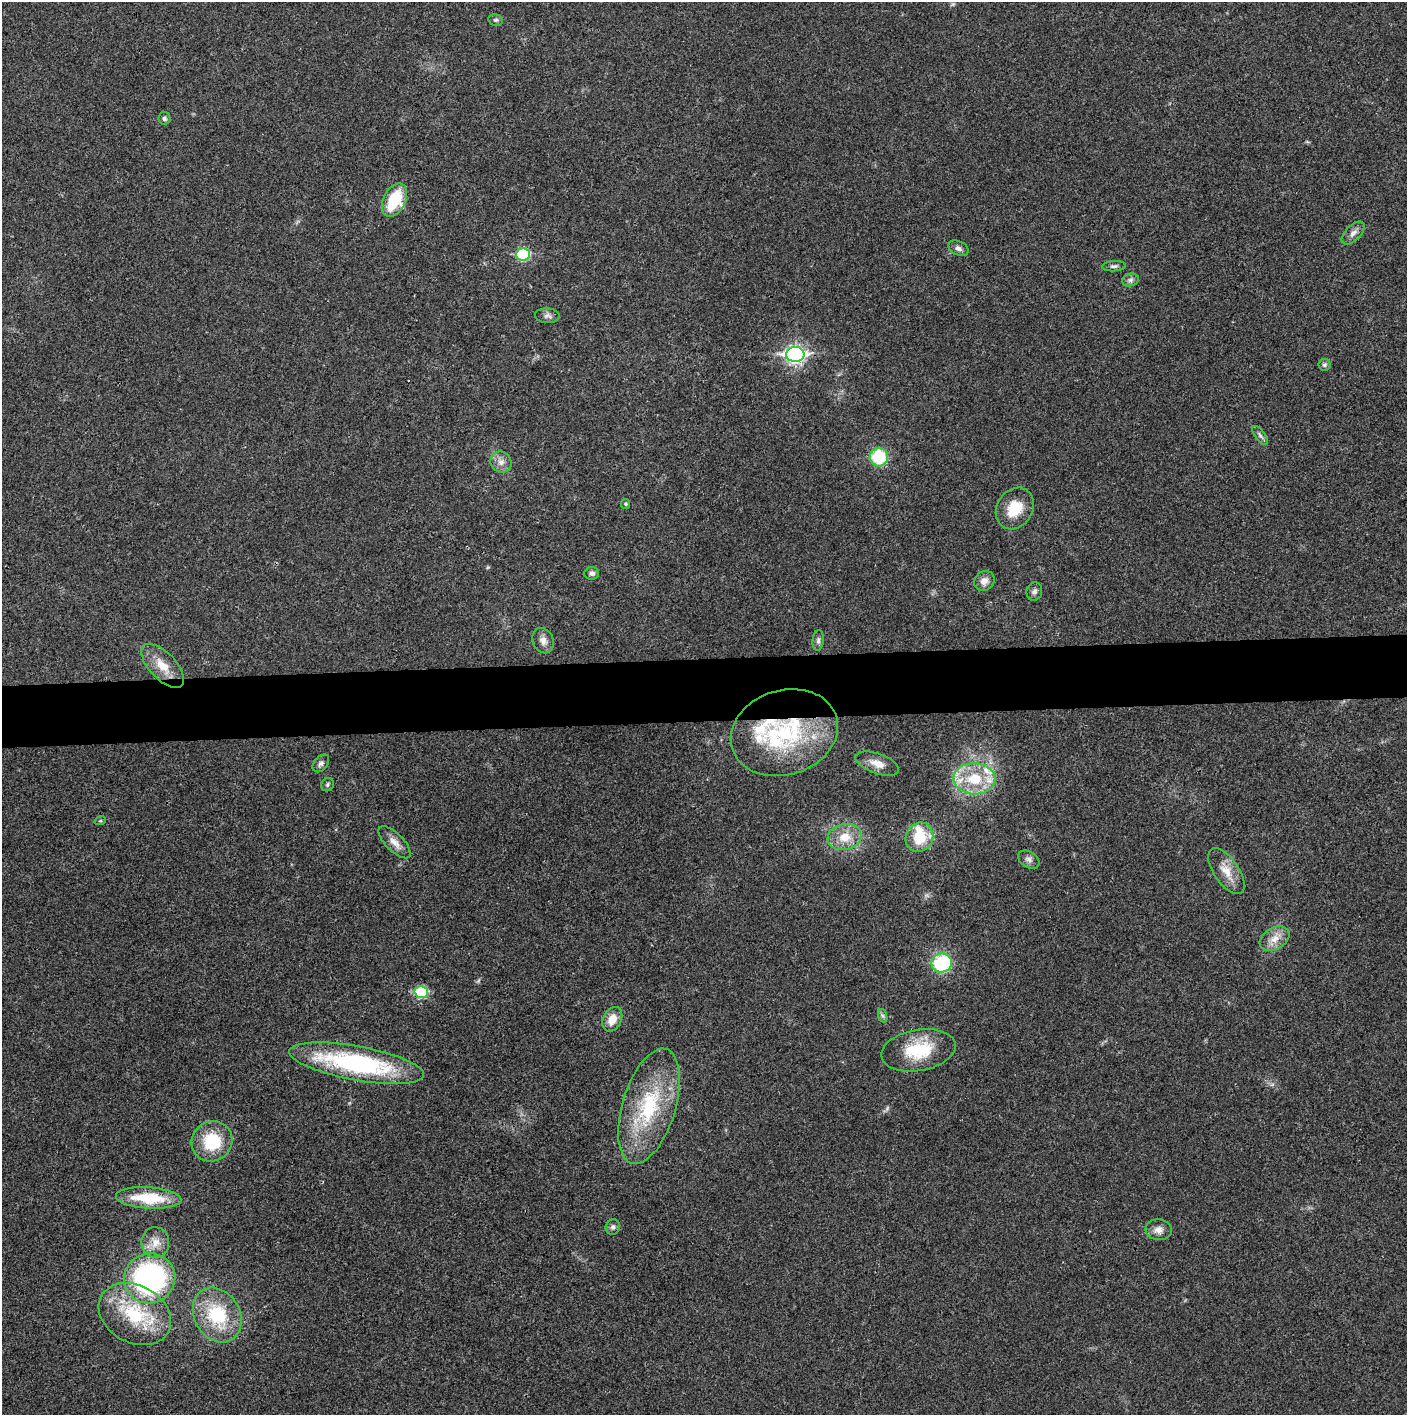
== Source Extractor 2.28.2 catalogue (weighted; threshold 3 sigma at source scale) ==
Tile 5 of 3 x 3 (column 2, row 2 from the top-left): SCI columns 1407-2811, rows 1415-2827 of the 4221 x 4243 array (HDU 1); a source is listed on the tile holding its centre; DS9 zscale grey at full resolution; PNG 1409 x 1417 px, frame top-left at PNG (2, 2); each listed source drawn as its Kron ellipse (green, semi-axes under 4 px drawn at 4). Shown black and unused: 4% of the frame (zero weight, under 3 of 4 exposures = <1% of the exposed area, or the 3 px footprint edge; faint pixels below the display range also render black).
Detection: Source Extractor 2.28.2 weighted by HDU 2 'WHT'; one run over the whole footprint, this tile lists its part. Background 0.0209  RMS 0.0041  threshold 0.0186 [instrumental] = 3 sigma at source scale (4.5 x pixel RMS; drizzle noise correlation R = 1.50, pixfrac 1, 0.05/0.05 arcsec/px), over >= 5 px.
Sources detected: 57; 1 cosmic-ray / hot-pixel residue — neither listed nor drawn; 7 inside a brighter listed object's ellipse — not listed separately; the other 49 listed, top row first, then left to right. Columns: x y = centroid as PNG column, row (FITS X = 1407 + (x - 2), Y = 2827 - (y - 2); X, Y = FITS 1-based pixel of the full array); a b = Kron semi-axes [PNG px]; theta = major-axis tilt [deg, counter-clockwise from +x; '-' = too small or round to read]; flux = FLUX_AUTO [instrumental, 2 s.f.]
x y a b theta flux
496 20 8 5 -12 0.81
164 118 6 6 - 1
394 200 18 11 63 19
1353 233 14 7 45 2.4
959 248 10 7 -26 1.7
523 254 7 6 - 32
1114 266 12 5 3 1.2
1130 280 8 6 15 1.4
547 316 12 7 -4 1.6
795 354 9 7 0 140
1324 365 6 6 - 0.94
1260 435 11 5 -54 1.2
879 457 9 9 - 20
501 462 11 10 - 2.9
626 504 5 4 - 0.51
1015 508 22 17 58 11
592 573 7 6 - 1.4
984 581 11 9 40 2.9
1034 591 9 7 75 1.4
818 640 10 5 84 1.2
543 641 13 10 -67 2.9
163 666 27 13 -47 8.9
784 733 54 42 17 51
321 763 10 6 49 1.4
877 764 23 10 -19 4.5
974 779 21 15 -3 16
327 785 7 6 - 0.9
100 821 6 3 18 0.46
845 837 17 13 13 7.5
919 837 15 13 62 12
395 842 21 8 -45 3.8
1029 860 11 8 -32 1.8
1226 871 26 12 -56 7.1
1274 939 16 11 29 4.8
942 963 10 9 - 29
421 992 6 6 - 30
883 1016 7 4 -71 0.8
612 1019 13 9 63 5.3
918 1050 38 20 10 20
357 1063 68 17 -10 65
649 1106 60 26 73 38
212 1141 21 19 39 18
149 1198 33 10 -4 17
613 1227 8 7 - 1.3
1159 1230 13 10 -6 3.1
155 1242 15 14 - 5.1
150 1278 26 25 - 89
135 1314 38 28 -28 29
217 1315 29 22 -60 26